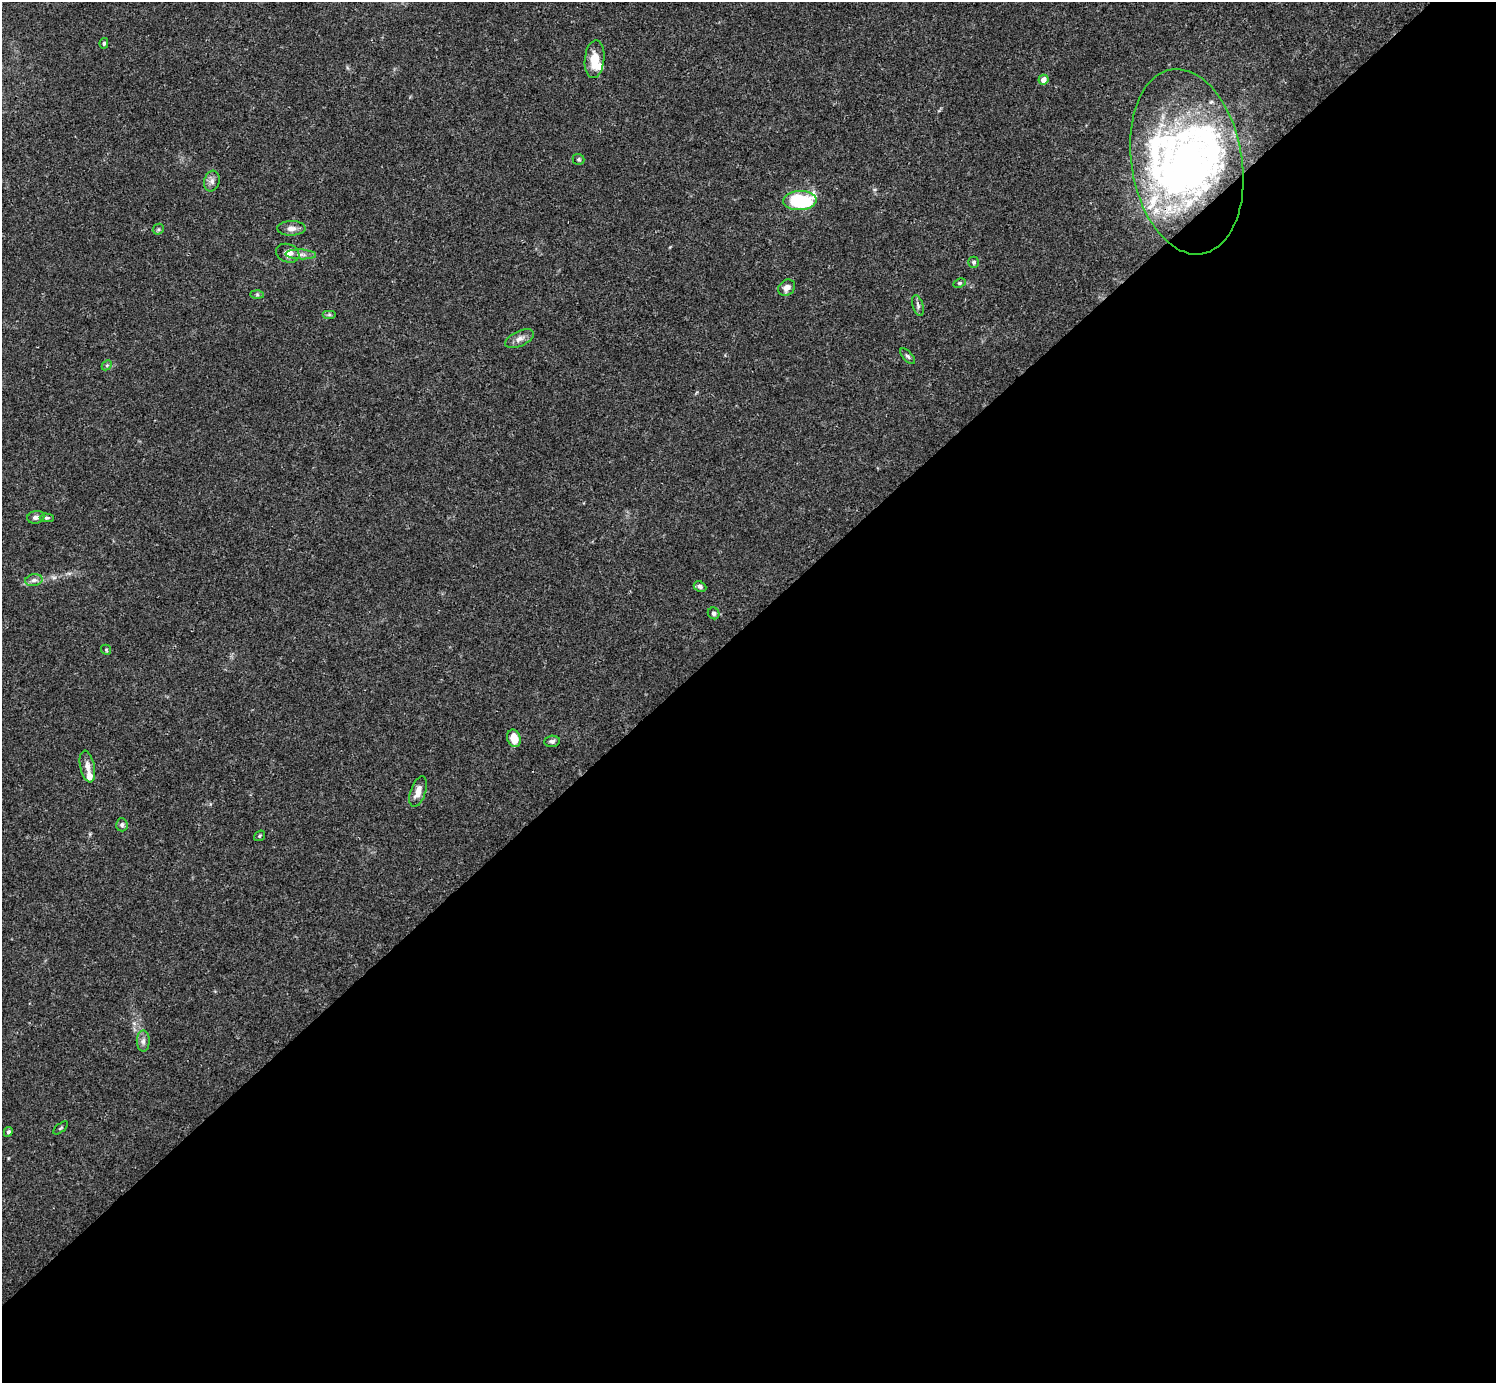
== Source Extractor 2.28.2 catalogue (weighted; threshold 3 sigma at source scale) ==
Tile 15 of 4 x 4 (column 3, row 4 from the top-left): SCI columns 2991-4484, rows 158-1538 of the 5982 x 5981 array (HDU 1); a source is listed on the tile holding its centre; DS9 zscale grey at full resolution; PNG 1498 x 1385 px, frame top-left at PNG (2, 2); each listed source drawn as its Kron ellipse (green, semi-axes under 4 px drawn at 4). Shown black and unused: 55% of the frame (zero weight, under 3 of 4 exposures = <1% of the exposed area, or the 3 px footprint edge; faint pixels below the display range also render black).
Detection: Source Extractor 2.28.2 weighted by HDU 2 'WHT'; one run over the whole footprint, this tile lists its part. Background 0.0165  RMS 0.0022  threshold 0.00978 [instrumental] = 3 sigma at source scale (4.5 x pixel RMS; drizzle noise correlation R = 1.50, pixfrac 1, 0.05/0.05 arcsec/px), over >= 5 px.
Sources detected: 48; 5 inside a brighter object's white glare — neither listed nor drawn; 8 inside a brighter listed object's ellipse — not listed separately; the other 35 listed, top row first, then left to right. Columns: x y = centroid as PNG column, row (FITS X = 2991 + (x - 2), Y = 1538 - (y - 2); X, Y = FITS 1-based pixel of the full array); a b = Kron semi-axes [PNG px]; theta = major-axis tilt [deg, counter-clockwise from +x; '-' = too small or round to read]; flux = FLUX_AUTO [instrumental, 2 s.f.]
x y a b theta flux
104 43 5 4 - 0.33
594 59 19 10 85 4
1043 80 5 5 - 1.6
579 159 6 5 - 0.35
1187 162 93 55 -80 75
212 181 10 7 72 1
800 200 16 9 4 18
291 228 14 7 2 1.3
158 229 6 5 - 0.34
288 253 12 9 -22 1.8
301 254 15 5 -3 1.1
974 262 5 5 - 0.45
959 283 6 4 26 0.33
787 288 9 7 40 1.4
257 295 7 4 -1 0.35
918 305 11 5 -73 0.65
329 315 7 4 0 0.36
520 339 15 7 25 1.4
908 356 9 5 -47 0.47
107 365 6 4 44 0.33
36 517 8 6 12 0.9
47 518 7 4 -2 0.34
34 580 9 6 10 0.84
700 586 6 5 - 0.58
714 613 6 5 - 0.49
106 650 5 4 - 0.28
514 738 9 6 -72 3.3
552 741 8 5 6 0.54
87 766 16 7 -78 1.4
418 792 16 7 71 2
122 825 6 6 - 0.54
259 836 6 4 38 0.31
143 1041 10 6 90 0.83
61 1128 9 3 40 0.26
8 1132 5 4 - 0.46
Overlapping masked pixels (flux is a lower limit): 1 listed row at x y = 1187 162